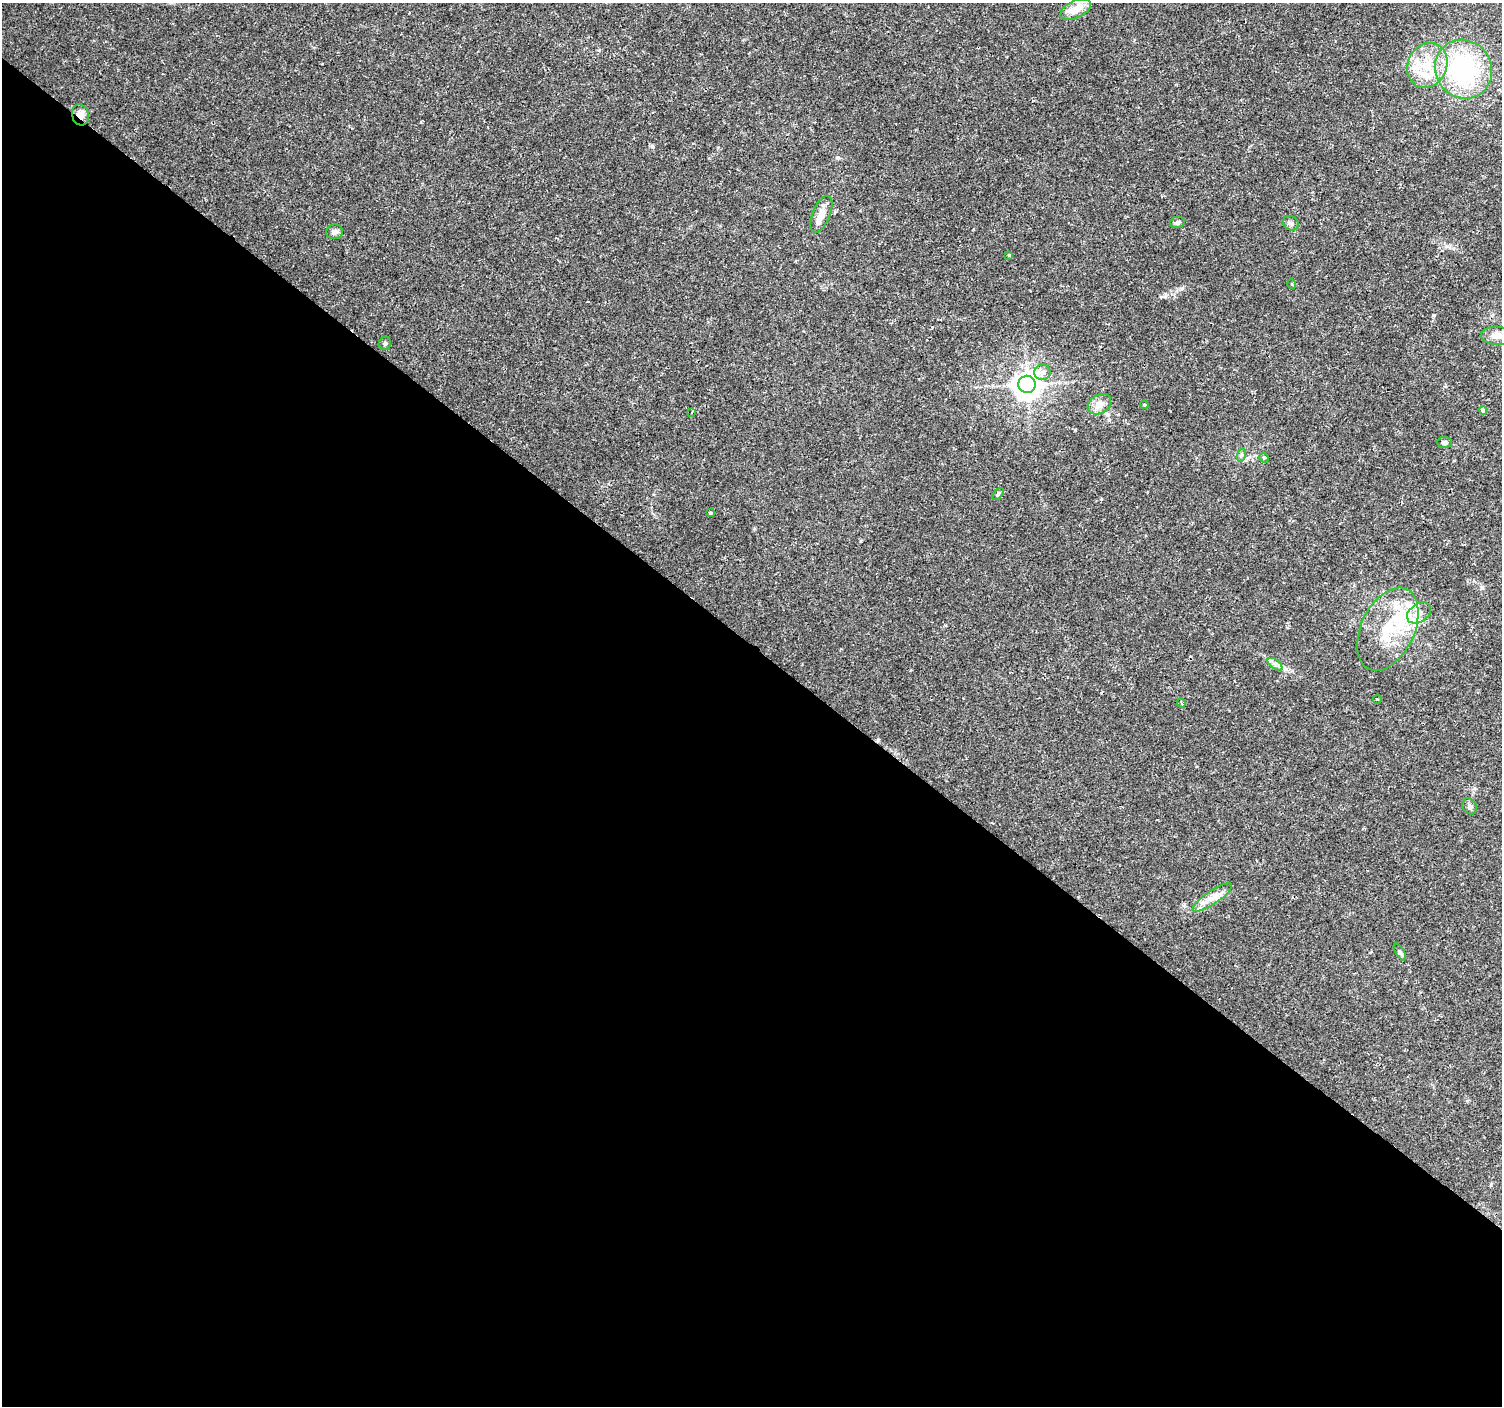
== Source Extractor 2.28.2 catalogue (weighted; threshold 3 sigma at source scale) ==
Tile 14 of 4 x 4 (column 2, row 4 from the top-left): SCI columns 1506-3005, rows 238-1641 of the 6006 x 6026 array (HDU 1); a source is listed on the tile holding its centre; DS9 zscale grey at full resolution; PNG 1504 x 1408 px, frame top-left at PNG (2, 3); each listed source drawn as its Kron ellipse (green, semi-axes under 4 px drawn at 4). Shown black and unused: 54% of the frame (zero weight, under 2 of 3 exposures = <1% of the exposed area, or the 3 px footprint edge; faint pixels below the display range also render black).
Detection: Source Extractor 2.28.2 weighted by HDU 2 'WHT'; one run over the whole footprint, this tile lists its part. Background 0.0217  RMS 0.0027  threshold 0.0123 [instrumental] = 3 sigma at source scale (4.5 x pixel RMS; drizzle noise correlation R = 1.50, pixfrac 1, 0.0396/0.0396 arcsec/px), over >= 5 px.
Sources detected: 40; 1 cosmic-ray / hot-pixel residue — neither listed nor drawn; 8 inside a brighter listed object's ellipse — not listed separately; the other 31 listed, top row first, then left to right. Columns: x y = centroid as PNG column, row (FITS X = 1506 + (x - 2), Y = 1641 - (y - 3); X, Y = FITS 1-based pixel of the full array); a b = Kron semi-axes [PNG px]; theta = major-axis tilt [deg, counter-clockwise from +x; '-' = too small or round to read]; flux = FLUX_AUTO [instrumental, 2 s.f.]
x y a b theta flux
1076 9 16 8 25 4.1
1427 65 23 19 65 9.2
1463 69 30 28 -56 34
81 115 10 8 -75 2.1
821 214 19 9 67 2.9
1177 222 7 5 15 0.75
1291 223 8 7 - 0.83
334 232 8 7 - 0.97
1009 255 4 3 - 0.24
1292 284 5 3 - 0.26
1497 336 17 9 -2 2.8
385 343 6 6 - 0.55
1043 372 8 7 - 1.2
1027 384 8 8 - 330
1099 404 12 9 31 2.8
1144 405 4 3 - 0.31
1483 410 4 3 - 1.7
692 412 3 3 - 0.26
1444 442 7 5 -6 0.86
1241 455 7 4 72 0.47
1264 458 5 3 - 0.33
998 494 7 4 47 0.42
710 513 3 3 - 0.49
1419 613 13 9 33 2.1
1388 629 44 26 64 16
1275 664 8 4 -36 0.8
1377 699 4 3 - 0.21
1181 703 5 3 - 0.29
1470 806 8 7 - 0.83
1212 897 23 6 34 2.9
1400 952 9 4 -58 0.56
Overlapping masked pixels (flux is a lower limit): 1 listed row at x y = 81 115
Isophote crosses this tile's border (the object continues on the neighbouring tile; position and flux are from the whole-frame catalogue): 1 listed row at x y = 1497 336
Unlisted compact peaks at least as high as the median listed source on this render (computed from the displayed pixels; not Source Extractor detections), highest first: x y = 1434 315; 652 146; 837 157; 1101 499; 1075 430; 1482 587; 932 327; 861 541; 1474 788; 1181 289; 1109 420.